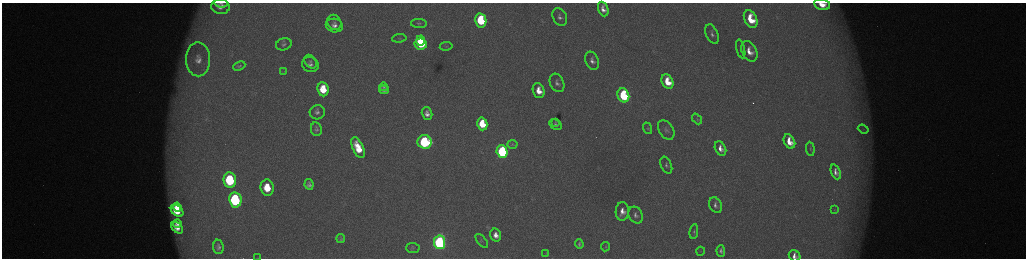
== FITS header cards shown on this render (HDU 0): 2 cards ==
NAXIS1  =                 2048 /fastest changing axis
NAXIS2  =                  512 /next to fastest changing axis

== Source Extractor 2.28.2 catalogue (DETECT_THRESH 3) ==
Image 2048 x 512 px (HDU 0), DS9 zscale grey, zoomed out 1/2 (1 PNG px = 2 x 2 image px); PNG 1028 x 260 px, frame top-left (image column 1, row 511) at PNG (2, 3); each listed source drawn as its Kron ellipse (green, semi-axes under 4 px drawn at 4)
Background 173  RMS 1.9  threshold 5.78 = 3 sigma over >= 5 px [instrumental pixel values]
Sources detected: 83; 7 cannot appear on this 1/2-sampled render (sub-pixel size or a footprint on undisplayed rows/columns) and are neither listed nor drawn; the other 76 listed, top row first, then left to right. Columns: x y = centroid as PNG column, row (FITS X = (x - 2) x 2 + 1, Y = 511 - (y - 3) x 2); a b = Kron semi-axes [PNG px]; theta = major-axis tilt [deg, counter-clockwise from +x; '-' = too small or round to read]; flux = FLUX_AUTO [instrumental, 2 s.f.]
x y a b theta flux
221 3 7 2 -7 620
822 5 8 5 -11 6200
220 7 9 7 -8 3900
603 9 7 5 -69 2800
560 17 9 6 -61 2000
751 19 9 6 -67 12000
481 20 7 5 -78 23000
334 22 8 6 -60 1500
419 23 8 4 -2 920
334 25 9 6 -12 2600
712 34 10 6 -68 1700
399 38 7 3 6 710
420 41 5 3 - 11000
284 44 8 6 17 1300
421 44 6 5 - 31000
446 46 6 3 9 530
741 49 9 3 -76 850
749 51 11 7 -63 5400
198 59 17 12 -89 7200
592 61 9 6 -66 2400
310 62 7 5 -53 1100
310 65 8 7 - 2100
239 66 6 4 22 780
284 72 3 2 - 260
667 82 7 5 -65 9900
557 83 9 7 -67 2000
384 87 4 4 - 760
323 89 7 5 -83 10000
384 90 5 3 - 1700
539 91 8 5 -73 5800
623 95 7 5 -69 42000
317 112 7 7 - 1700
427 114 6 5 - 2400
697 119 6 4 -49 580
555 122 3 3 - 320
482 124 6 5 - 12000
555 125 7 5 -31 1100
648 128 6 4 -69 600
316 129 7 5 -81 1100
863 129 5 3 - 580
666 130 11 7 -56 1700
789 141 7 5 -62 6700
425 142 7 6 - 59000
512 144 5 4 - 570
358 148 11 5 -65 11000
720 148 7 5 -64 3100
810 149 7 3 -85 500
502 152 6 5 - 52000
666 165 9 5 -67 1100
836 172 8 4 -68 2200
230 180 8 6 -81 37000
309 184 5 4 - 1300
267 188 8 6 -82 12000
235 200 7 6 - 62000
716 205 8 6 -67 1700
177 207 4 3 - 4100
834 210 3 2 - 180
177 211 7 5 -38 10000
622 211 9 6 87 4000
636 215 9 7 -64 1900
177 224 4 3 - 1600
177 228 7 4 -43 4000
694 232 7 4 83 810
496 235 6 5 - 3300
341 239 4 3 - 720
482 241 8 3 -51 540
440 242 7 5 -83 130000
579 244 4 2 - 690
218 247 7 5 -85 1500
606 247 4 3 - 290
413 248 7 5 -4 730
701 251 4 2 - 200
721 251 6 4 -85 1100
546 254 4 2 - 170
795 256 6 5 - 2500
258 258 4 2 - 170
At the frame edge (FLAGS 8, measured only in part): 4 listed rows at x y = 221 3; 822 5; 795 256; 258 258
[7 sub-pixel or undisplayed-footprint detections neither listed nor drawn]